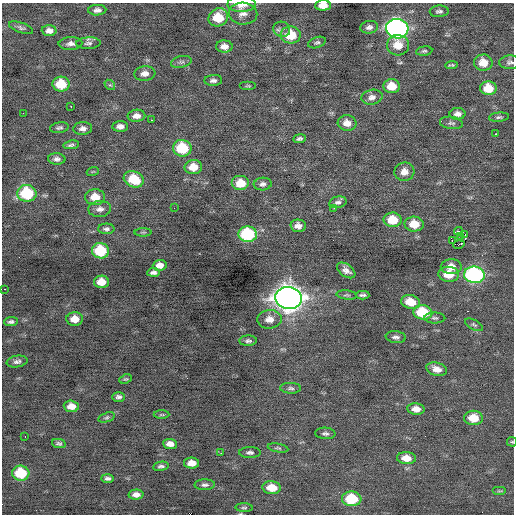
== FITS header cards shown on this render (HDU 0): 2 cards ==
NAXIS1  =                  512 / Axis length
NAXIS2  =                  512 / Axis length

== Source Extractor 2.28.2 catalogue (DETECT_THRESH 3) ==
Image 512 x 512 px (HDU 0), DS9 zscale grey, 1 PNG px = 1 image px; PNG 516 x 516 px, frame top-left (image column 1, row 512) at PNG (2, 3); each listed source drawn as its Kron ellipse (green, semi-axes under 4 px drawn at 4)
Background -0.0299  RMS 0.77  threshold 2.32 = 3 sigma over >= 5 px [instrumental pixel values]
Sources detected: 119; all 119 listed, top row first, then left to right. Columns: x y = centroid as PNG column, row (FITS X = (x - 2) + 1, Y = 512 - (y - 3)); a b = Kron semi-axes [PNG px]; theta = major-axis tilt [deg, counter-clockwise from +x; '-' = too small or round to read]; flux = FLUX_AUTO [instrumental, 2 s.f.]
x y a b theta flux
241 4 14 7 0 680
323 5 8 5 3 520
97 10 9 5 3 230
439 11 9 5 4 160
243 14 14 11 -3 400
218 17 10 8 32 1400
369 27 9 6 10 190
21 28 13 5 -20 150
282 29 8 7 - 180
397 29 11 9 -12 17000
49 31 7 5 -3 260
291 35 10 8 -2 1600
317 42 9 5 20 120
88 43 12 6 2 170
70 44 12 6 2 250
398 45 11 10 - 750
224 46 8 6 -2 340
424 51 8 5 7 100
181 62 10 5 12 160
510 62 10 7 4 160
483 63 9 8 - 740
452 65 6 3 4 73
145 73 10 7 6 320
213 80 9 5 4 170
61 84 8 7 - 1500
110 85 6 4 -39 85
248 86 8 3 0 69
392 86 8 7 - 910
488 88 8 7 - 1100
372 97 11 7 9 260
71 107 2 2 - 34
23 113 2 2 - 28
458 114 8 5 0 260
137 116 9 6 5 340
499 117 10 4 6 110
151 120 3 3 - 87
347 123 9 8 - 460
451 123 11 6 -8 150
120 126 8 5 3 240
59 128 9 5 10 130
83 128 9 6 5 240
496 134 3 2 - 310
299 139 6 4 8 120
71 145 8 4 10 110
182 148 9 8 - 2300
57 159 9 5 -3 200
193 167 9 7 2 830
93 171 6 3 19 58
404 172 10 9 - 420
134 179 10 8 -20 1600
241 183 9 7 0 1000
263 184 9 6 5 200
27 193 9 8 - 3000
95 197 10 8 -3 800
338 202 9 5 15 170
174 208 2 2 - 25
334 208 3 2 - 98
100 209 11 8 3 260
393 220 9 7 -2 1300
414 224 9 7 -2 930
298 226 7 6 - 330
106 229 8 5 0 140
458 231 4 3 - 1800
143 232 8 3 0 72
248 234 9 8 - 4200
465 235 2 2 - 560
461 236 3 2 - 71
452 241 3 2 - 96
459 245 6 3 18 4000
100 251 8 7 - 2300
160 265 7 5 4 350
451 267 10 7 -1 590
346 270 10 6 -36 270
153 272 6 4 6 170
449 274 10 7 -5 920
474 275 10 8 -8 9200
101 282 7 6 - 730
5 289 2 2 - 27
347 295 10 4 -6 110
363 295 7 3 0 110
289 298 13 11 -6 52000
410 302 9 6 -10 1000
423 312 9 7 -8 2300
435 318 10 5 -1 130
75 319 8 6 0 600
269 319 12 9 4 490
11 322 7 4 5 120
474 325 10 5 -28 110
396 337 10 6 -7 180
248 341 9 5 3 140
17 362 10 6 9 180
437 369 10 6 -14 440
126 379 6 4 24 65
291 388 10 5 -1 140
119 397 6 5 - 140
71 406 7 5 -4 480
416 409 9 6 -5 410
162 415 8 3 0 66
107 417 8 4 18 100
473 418 9 7 -3 1000
325 433 10 5 -4 150
25 436 3 2 - 43
512 442 5 5 - 59
59 444 7 4 -12 110
170 444 7 5 -5 350
278 448 10 4 -10 87
250 452 10 5 0 170
221 453 3 2 - 78
406 458 9 6 -3 670
192 463 7 5 0 470
161 466 8 4 8 140
21 473 8 7 - 2000
108 478 6 4 0 140
205 485 10 5 1 160
272 488 9 6 -5 900
499 491 7 4 0 68
136 495 7 5 3 300
352 499 10 7 -4 2000
244 508 9 4 -4 94
At the frame edge (FLAGS 8, measured only in part): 5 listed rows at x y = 241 4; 323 5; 510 62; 512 442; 244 508